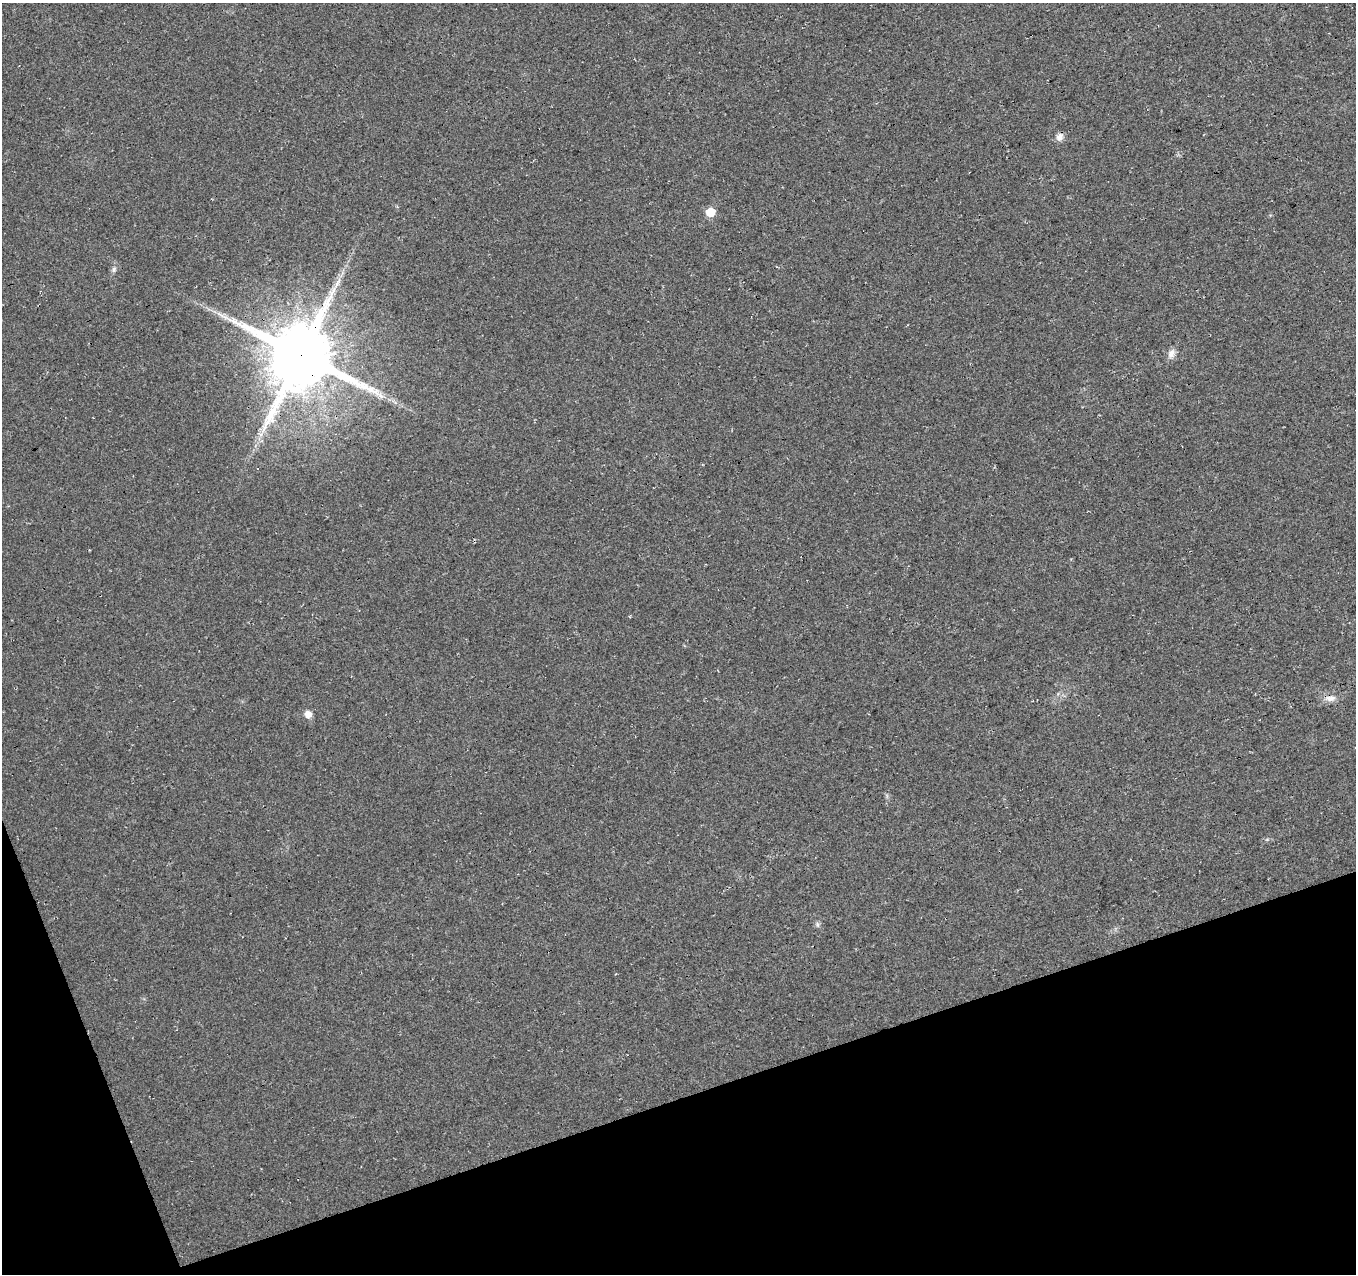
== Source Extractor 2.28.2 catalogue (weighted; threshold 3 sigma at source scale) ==
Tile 14 of 4 x 4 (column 2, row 4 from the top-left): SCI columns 1409-2762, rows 92-1363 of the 5527 x 5327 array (HDU 1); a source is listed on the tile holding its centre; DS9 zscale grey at full resolution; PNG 1358 x 1276 px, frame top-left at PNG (2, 3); no overlay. Shown black and unused: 16% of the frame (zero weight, under 3 of 4 exposures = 5% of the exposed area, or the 3 px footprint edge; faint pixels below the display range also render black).
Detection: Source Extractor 2.28.2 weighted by HDU 2 'WHT'; one run over the whole footprint, this tile lists its part. Background 0.0289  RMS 0.0074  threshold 0.0334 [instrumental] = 3 sigma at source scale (4.5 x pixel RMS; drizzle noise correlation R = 1.50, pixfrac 1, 0.0396/0.0396 arcsec/px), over >= 5 px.
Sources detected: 9; all 9 listed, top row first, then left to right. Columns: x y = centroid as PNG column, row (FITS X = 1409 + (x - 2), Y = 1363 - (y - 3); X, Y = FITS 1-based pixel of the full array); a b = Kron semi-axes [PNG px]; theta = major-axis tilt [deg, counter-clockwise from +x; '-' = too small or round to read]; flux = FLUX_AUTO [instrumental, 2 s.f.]
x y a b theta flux
1060 137 11 8 60 4
710 212 6 5 - 24
114 269 8 6 61 2.1
337 282 18 4 58 5
1171 353 13 8 67 4.7
301 355 21 20 - 6600
1330 698 17 8 2 5.5
308 714 7 7 - 6.4
817 924 8 5 -84 1.7
Overlapping masked pixels (flux is a lower limit): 1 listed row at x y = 301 355